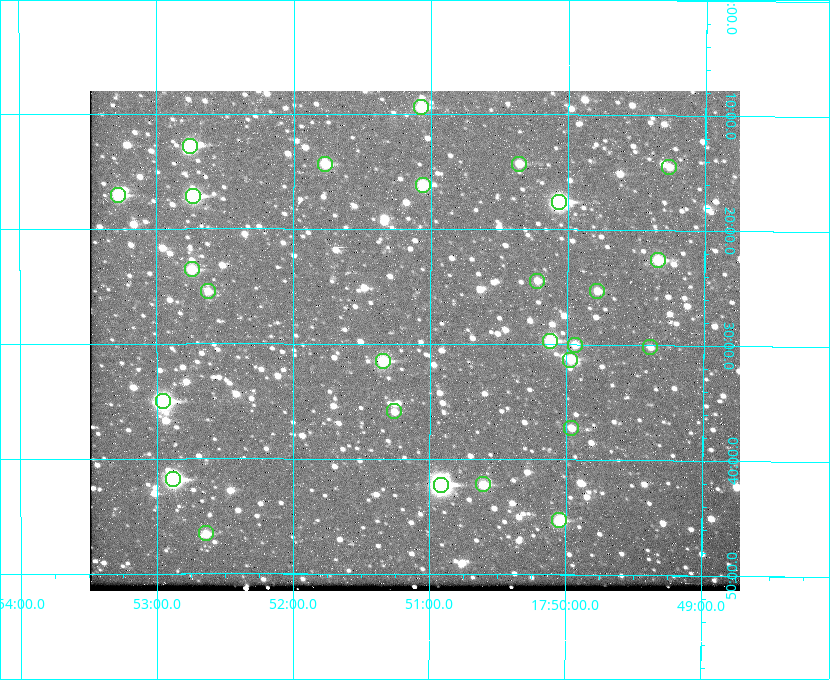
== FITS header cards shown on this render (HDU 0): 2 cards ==
NAXIS1  =                  650 / Width of table row in bytes
NAXIS2  =                  500 / Number of rows in table

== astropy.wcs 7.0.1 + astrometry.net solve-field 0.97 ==
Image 650 x 500 px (HDU 0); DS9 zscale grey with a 90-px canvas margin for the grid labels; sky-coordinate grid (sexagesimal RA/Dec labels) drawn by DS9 from the SOLVED WCS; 27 Tycho-2 reference stars matched to detected sources circled (green)
Header WCS: none
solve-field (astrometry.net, Tycho-2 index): SOLVED blind (the file carries no WCS)
Solved WCS: RA---TAN-SIP/DEC--TAN-SIP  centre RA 17:51:07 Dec +37:30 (267.78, +37.50 deg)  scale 5.22 arcsec/px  FOV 56.6' x 43.5'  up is +180 deg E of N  parity flipped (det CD > 0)
(file carries no celestial WCS; the grid is the blind solution)
Tycho-2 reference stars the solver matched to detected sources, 27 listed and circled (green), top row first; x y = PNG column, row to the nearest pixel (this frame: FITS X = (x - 90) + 1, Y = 500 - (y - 91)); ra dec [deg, ICRS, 3 dp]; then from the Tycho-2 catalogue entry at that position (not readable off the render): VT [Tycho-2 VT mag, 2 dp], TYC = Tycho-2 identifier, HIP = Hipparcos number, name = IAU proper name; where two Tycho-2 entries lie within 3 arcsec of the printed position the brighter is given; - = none
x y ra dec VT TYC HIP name
421 107 267.768 +37.157 9.98 2620-745-1 - -
190 146 268.189 +37.213 9.71 2620-542-1 - -
325 164 267.943 +37.240 10.39 2620-505-1 - -
519 164 267.589 +37.238 11.09 2619-212-1 - -
669 167 267.316 +37.242 12.03 2619-611-1 - -
423 185 267.764 +37.270 10.17 2620-784-1 - -
118 195 268.319 +37.285 9.88 2620-536-1 - -
193 196 268.183 +37.286 8.98 2620-786-1 87506 -
559 202 267.517 +37.293 8.96 2619-379-1 - -
658 260 267.335 +37.377 10.60 2619-634-1 - -
192 269 268.186 +37.393 10.44 2620-175-1 - -
537 281 267.555 +37.408 11.50 2619-358-1 - -
208 291 268.156 +37.424 11.25 2620-712-1 - -
597 291 267.445 +37.422 11.17 2619-451-1 - -
550 341 267.531 +37.495 10.07 2619-274-1 - -
575 345 267.485 +37.500 11.33 2619-40-1 - -
650 347 267.347 +37.503 12.15 3088-638-1 - -
570 360 267.494 +37.522 10.35 3088-270-1 - -
383 361 267.836 +37.525 9.96 3089-889-1 - -
163 401 268.239 +37.584 8.64 3089-755-1 - -
394 411 267.815 +37.598 11.54 3089-1081-1 - -
571 428 267.491 +37.621 11.40 3088-1284-1 - -
173 479 268.219 +37.697 8.93 3089-671-1 - -
483 484 267.652 +37.703 11.04 3089-693-1 - -
441 485 267.730 +37.705 8.13 3089-1203-1 87349 -
559 520 267.512 +37.755 10.10 3089-2332-1 - -
206 533 268.159 +37.775 11.22 3089-2245-1 - -